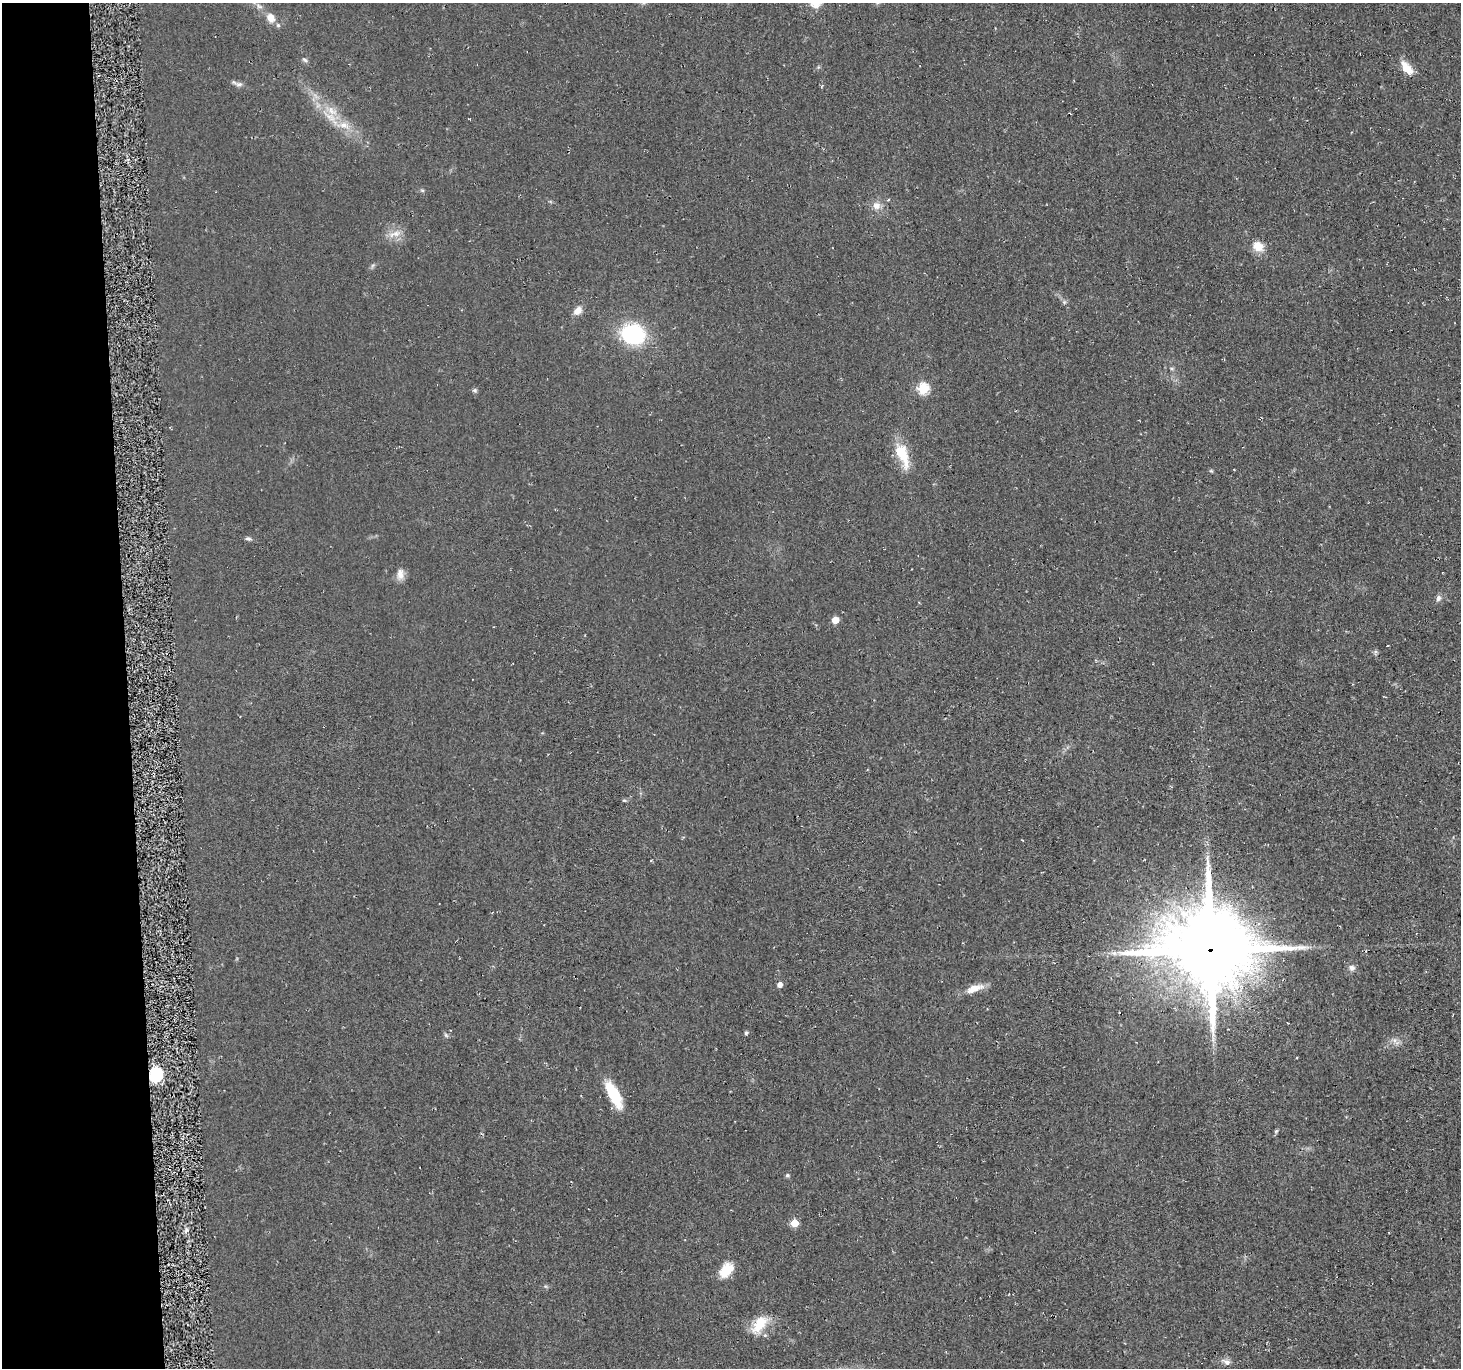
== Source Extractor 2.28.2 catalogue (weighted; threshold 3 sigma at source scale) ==
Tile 4 of 3 x 3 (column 1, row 2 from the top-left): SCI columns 6-1464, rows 1512-2877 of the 4432 x 4382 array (HDU 1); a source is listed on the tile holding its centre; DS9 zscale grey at full resolution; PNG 1463 x 1370 px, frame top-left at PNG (2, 3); no overlay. Shown black and unused: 9% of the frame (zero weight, under 2 of 3 exposures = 3% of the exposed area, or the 3 px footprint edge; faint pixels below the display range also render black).
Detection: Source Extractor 2.28.2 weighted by HDU 2 'WHT'; one run over the whole footprint, this tile lists its part. Background 0.0522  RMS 0.012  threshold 0.0536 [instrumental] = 3 sigma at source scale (4.5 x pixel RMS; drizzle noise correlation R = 1.50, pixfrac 1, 0.05/0.05 arcsec/px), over >= 5 px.
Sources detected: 41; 1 inside a brighter listed object's ellipse — not listed separately; the other 40 listed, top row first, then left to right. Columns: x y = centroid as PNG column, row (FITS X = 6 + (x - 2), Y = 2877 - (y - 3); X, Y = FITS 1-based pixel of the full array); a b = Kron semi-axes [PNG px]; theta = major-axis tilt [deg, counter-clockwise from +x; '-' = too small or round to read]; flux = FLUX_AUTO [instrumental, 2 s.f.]
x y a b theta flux
259 6 9 6 -29 4.4
270 18 10 8 -68 12
278 25 6 5 - 2.1
305 60 7 5 -31 2.5
1407 68 18 9 -50 18
239 84 10 6 10 4
332 111 19 9 -37 18
344 125 17 9 -17 14
422 190 6 4 -19 1.6
876 206 10 10 - 8.8
395 234 19 8 17 10
1258 246 14 11 -32 15
1064 302 5 5 - 2.1
578 311 13 8 44 8
633 334 19 15 -14 140
923 388 6 6 - 80
474 390 7 5 -1 2.1
902 455 33 13 -69 35
1211 471 6 4 -42 1.5
248 539 8 5 -17 2.8
400 574 16 9 87 8.6
1438 598 9 7 72 4
835 620 5 5 - 23
624 800 6 3 -18 1.4
1210 950 30 27 -5 13000
1114 953 9 5 -15 4.1
1351 968 8 7 - 4.9
780 984 5 4 - 7.5
974 988 25 9 19 14
746 1033 4 4 - 2.4
446 1035 6 5 - 2.1
1394 1041 8 5 -45 3.9
156 1074 6 6 - 230
614 1094 30 10 -63 46
1276 1131 7 4 45 1.7
787 1175 5 5 - 2.3
794 1223 5 5 - 33
726 1270 19 12 50 22
759 1324 25 14 55 28
1226 1362 12 7 -29 5.7
Overlapping masked pixels (flux is a lower limit): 2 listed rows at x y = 1210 950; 156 1074
Isophote crosses this tile's border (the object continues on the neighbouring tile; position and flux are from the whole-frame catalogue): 1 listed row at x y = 259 6